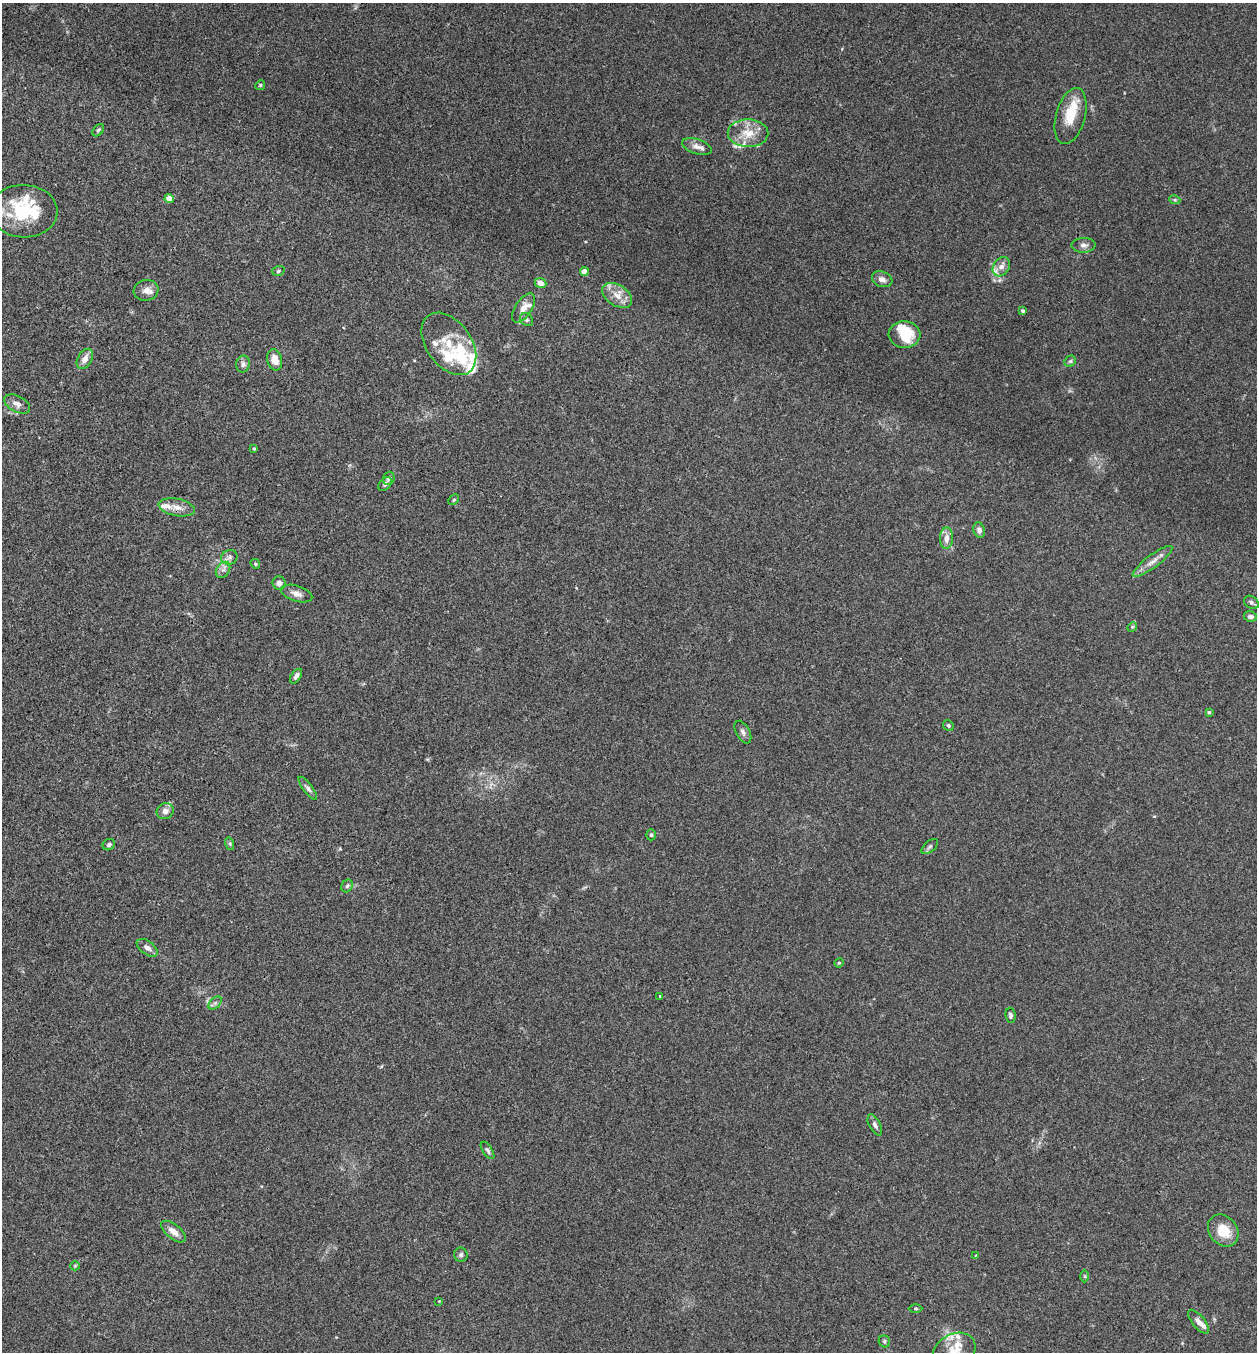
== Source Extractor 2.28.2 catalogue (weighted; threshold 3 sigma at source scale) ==
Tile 11 of 4 x 4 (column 3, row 3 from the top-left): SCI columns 2775-4029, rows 1352-2701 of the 5419 x 5403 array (HDU 1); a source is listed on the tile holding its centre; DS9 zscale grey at full resolution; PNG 1259 x 1354 px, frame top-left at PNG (2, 3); each listed source drawn as its Kron ellipse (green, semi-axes under 4 px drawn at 4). Shown black and unused: <1% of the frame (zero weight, under 3 of 4 exposures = <1% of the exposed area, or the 3 px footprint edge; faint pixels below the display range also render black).
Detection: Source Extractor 2.28.2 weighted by HDU 2 'WHT'; one run over the whole footprint, this tile lists its part. Background 0.0288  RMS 0.0045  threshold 0.0202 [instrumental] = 3 sigma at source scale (4.5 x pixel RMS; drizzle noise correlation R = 1.50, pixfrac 1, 0.05/0.05 arcsec/px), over >= 5 px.
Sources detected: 91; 1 inside a brighter object's white glare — neither listed nor drawn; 19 inside a brighter listed object's ellipse — not listed separately; the other 71 listed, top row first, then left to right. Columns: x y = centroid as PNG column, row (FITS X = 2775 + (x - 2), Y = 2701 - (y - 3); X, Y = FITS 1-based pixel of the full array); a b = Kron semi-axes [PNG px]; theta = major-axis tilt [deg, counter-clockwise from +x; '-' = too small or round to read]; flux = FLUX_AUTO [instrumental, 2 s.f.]
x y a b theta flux
260 85 5 4 - 0.54
1071 116 29 14 74 11
98 130 7 4 49 0.77
748 133 20 14 -1 8.4
697 147 15 7 -19 2.8
169 199 4 4 - 5.2
1175 200 5 3 - 0.56
24 211 34 26 -2 25
1084 245 12 7 2 2.1
1001 267 10 8 59 2.9
278 271 6 4 19 0.74
584 272 4 4 - 5.9
882 279 10 7 -20 2.4
540 283 6 5 - 2.8
146 290 12 10 9 3.2
617 295 16 10 -33 5.1
523 308 16 8 56 4.2
1023 311 4 3 - 0.96
526 320 7 5 -44 1.1
904 335 16 13 -4 14
449 344 35 22 -54 15
85 359 11 7 61 3
275 360 11 7 -78 4.3
1070 361 6 5 - 0.83
243 364 8 6 80 1.6
17 404 14 8 -27 2.5
254 449 3 3 - 0.49
389 478 7 5 70 1.5
385 484 8 5 47 1.2
454 500 6 3 46 0.48
177 507 18 8 -11 4
979 530 8 5 -72 1.9
946 538 11 6 87 3
229 557 8 7 - 1.6
1152 561 24 6 37 3.9
255 564 5 4 - 0.56
223 570 8 6 54 1.7
279 583 7 6 - 1.7
297 594 16 8 -17 2.9
1251 602 8 6 -37 1.2
1250 616 6 5 - 1.6
1132 627 5 4 - 0.56
296 676 8 5 56 1.7
1209 712 4 4 - 0.55
948 725 5 5 - 0.78
743 732 12 7 -61 1.8
308 788 14 4 -53 1.4
165 811 9 7 32 2.5
651 835 5 4 - 0.79
230 844 6 4 -72 0.66
109 845 6 5 - 1.1
930 847 10 5 41 0.97
347 886 7 5 61 0.98
147 948 12 6 -36 2.1
839 963 5 4 - 0.49
660 996 2 2 - 0.53
215 1003 8 5 45 1.1
1010 1015 7 5 -82 1
875 1125 11 5 -62 1.5
487 1150 10 4 -55 1
1223 1231 17 14 -51 9.6
173 1232 15 7 -38 3.8
461 1255 7 6 - 1
976 1256 4 4 - 0.42
75 1266 5 4 - 0.53
1085 1276 6 4 -89 0.59
439 1301 3 3 - 0.26
916 1309 7 3 0 0.55
1199 1322 14 6 -51 2.3
884 1341 6 5 - 0.91
954 1352 23 17 32 9.2
Isophote crosses this tile's border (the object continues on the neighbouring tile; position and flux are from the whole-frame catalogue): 1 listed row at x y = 954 1352